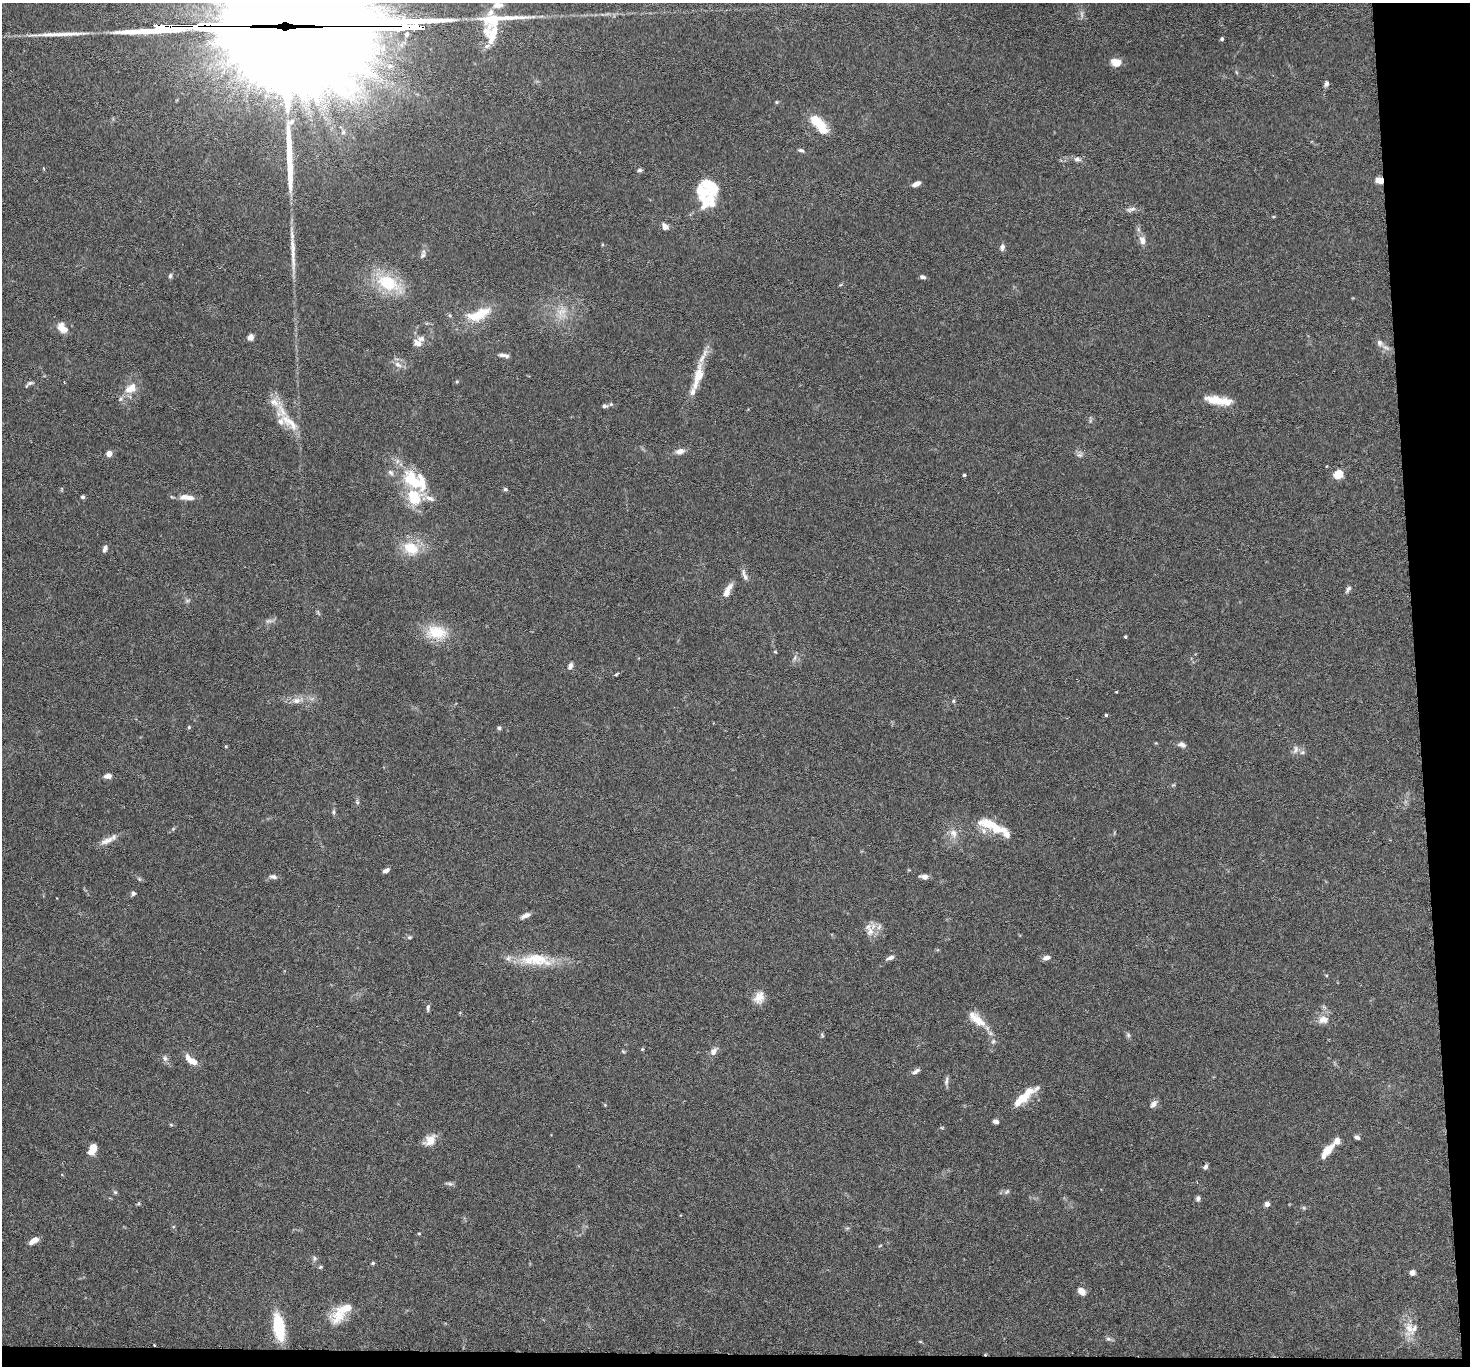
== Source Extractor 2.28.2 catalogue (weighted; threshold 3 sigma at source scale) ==
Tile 9 of 3 x 3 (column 3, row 3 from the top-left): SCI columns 2942-4409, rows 166-1529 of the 4413 x 4384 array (HDU 1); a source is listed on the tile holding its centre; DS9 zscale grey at full resolution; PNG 1472 x 1368 px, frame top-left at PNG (2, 3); no overlay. Shown black and unused: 5% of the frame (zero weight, under 3 of 6 exposures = <1% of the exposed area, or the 3 px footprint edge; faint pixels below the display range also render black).
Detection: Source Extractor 2.28.2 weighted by HDU 2 'WHT'; one run over the whole footprint, this tile lists its part. Background 0.0435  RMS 0.0023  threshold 0.00929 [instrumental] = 3 sigma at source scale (4.09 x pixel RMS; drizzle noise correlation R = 1.36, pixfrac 0.8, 0.05/0.05 arcsec/px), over >= 5 px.
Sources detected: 170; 3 too faint to see at this stretch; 2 inside a brighter object's white glare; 4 long thin detections or spike segments (spike, bleed or trail) — not listed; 29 inside a brighter listed object's ellipse — not listed separately; the other 132 listed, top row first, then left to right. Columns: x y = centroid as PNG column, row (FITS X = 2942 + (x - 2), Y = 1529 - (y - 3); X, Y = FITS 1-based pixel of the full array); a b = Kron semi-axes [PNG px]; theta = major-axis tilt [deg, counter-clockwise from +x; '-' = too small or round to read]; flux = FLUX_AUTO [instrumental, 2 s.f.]
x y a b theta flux
496 19 62 18 9 10
288 21 113 61 -2 13000
165 26 13 3 -1 320
492 39 15 12 69 2.5
1222 39 4 3 - 0.45
1116 62 11 7 -11 2.6
390 66 10 8 8 1.4
1236 72 6 4 -71 0.25
1326 84 6 5 - 0.76
776 102 5 4 - 0.23
816 121 15 10 -24 4.6
291 122 10 7 25 0.99
801 150 9 5 -17 0.47
1077 159 10 7 -9 0.81
640 170 7 4 1 0.42
1379 180 8 6 -19 1.9
916 184 10 5 22 1.1
705 201 27 14 -57 4.7
1131 209 15 6 15 0.89
665 226 8 7 - 1.1
1142 240 13 8 -75 1.4
1002 247 8 6 85 0.78
423 255 10 6 54 0.63
170 276 7 4 79 0.41
922 277 7 5 -17 0.58
388 283 33 18 -26 11
562 312 16 16 - 3.6
479 314 38 15 21 6.9
62 328 14 9 -50 2.2
250 337 7 6 - 0.96
417 343 13 9 -40 1.5
1386 347 14 5 -30 0.92
504 355 14 5 -10 0.82
398 365 12 7 -32 1.2
698 377 43 11 74 5.3
457 381 5 4 - 0.24
29 384 13 4 34 0.52
131 388 17 12 32 3
1215 400 27 11 -9 4.1
604 406 7 5 11 0.59
290 422 34 12 -42 4.3
680 451 12 7 14 1.2
109 454 4 4 - 3.2
1079 455 8 6 0 0.65
1338 474 5 5 - 10
964 475 4 3 - 0.29
414 482 38 18 -50 11
505 489 6 4 -15 0.35
82 497 5 4 - 0.39
189 498 18 7 0 1.6
411 548 22 16 -26 5.6
105 549 9 5 72 0.7
744 575 17 6 -68 0.97
1348 589 10 5 57 0.56
727 591 17 6 63 2
187 600 8 4 9 0.39
318 612 9 4 -64 0.32
436 632 29 18 -7 6.4
1125 637 3 3 - 0.26
775 652 5 4 - 0.22
795 658 9 4 81 0.54
570 666 9 5 69 0.73
1116 692 2 2 - 0.16
296 701 12 8 1 1.5
953 701 5 5 - 0.28
1106 715 4 3 - 0.4
189 727 5 4 - 0.24
499 728 5 5 - 0.38
1182 745 10 6 -21 0.85
1296 749 12 6 77 0.84
1302 752 7 5 43 0.5
108 776 9 6 4 1.1
357 802 6 4 -46 0.31
333 812 8 5 -83 0.42
992 825 36 11 -23 6.4
953 833 13 9 -64 1.7
107 841 22 7 25 1.8
386 870 7 5 29 0.79
273 877 11 6 -14 0.72
924 877 9 5 -5 1.1
139 879 7 4 -45 0.32
133 893 6 5 - 0.53
525 916 12 5 26 1.1
870 931 14 10 -90 2
409 937 6 5 - 0.34
890 958 10 5 20 0.75
1046 958 9 6 15 0.98
536 960 47 16 -3 8.2
759 997 17 12 68 2.3
428 1008 9 4 84 0.48
1323 1019 14 11 8 1.9
979 1021 26 12 -40 3.8
822 1035 7 4 -47 0.29
1128 1035 7 5 -69 0.43
993 1041 6 5 - 0.4
642 1049 5 4 - 0.23
623 1051 6 4 -20 0.25
714 1051 11 7 55 1.2
165 1058 8 7 - 0.69
191 1060 14 6 -38 2.8
916 1071 12 5 32 0.74
946 1081 13 4 81 0.66
1037 1088 14 6 42 0.83
1022 1098 15 10 4 2.8
1153 1104 11 6 51 0.89
605 1105 4 4 - 0.18
995 1121 5 4 - 0.71
171 1125 6 3 -20 0.24
942 1128 6 4 0 0.22
1357 1137 6 4 -30 0.62
430 1140 14 10 43 2.9
93 1149 13 8 64 2.3
1327 1151 19 7 51 3.4
1205 1167 7 5 58 0.54
449 1184 12 4 -10 0.5
1007 1191 8 5 41 0.46
115 1192 6 5 - 0.35
1198 1198 7 5 69 0.62
138 1204 6 4 19 0.25
1267 1204 4 4 - 1.4
419 1233 5 3 - 0.19
34 1240 12 5 32 1.6
314 1258 7 6 - 0.49
373 1263 4 4 - 0.3
320 1267 6 5 - 0.29
1412 1273 5 5 - 1.2
1082 1291 9 7 -46 1.6
338 1316 22 17 47 4.5
279 1327 23 9 -81 12
1409 1329 23 13 86 3.1
1109 1339 8 6 -15 0.55
154 1345 3 2 - 0.18
Overlapping masked pixels (flux is a lower limit): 4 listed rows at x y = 288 21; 165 26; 1379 180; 154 1345
Isophote crosses this tile's border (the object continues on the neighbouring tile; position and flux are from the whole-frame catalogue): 1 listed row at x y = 288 21